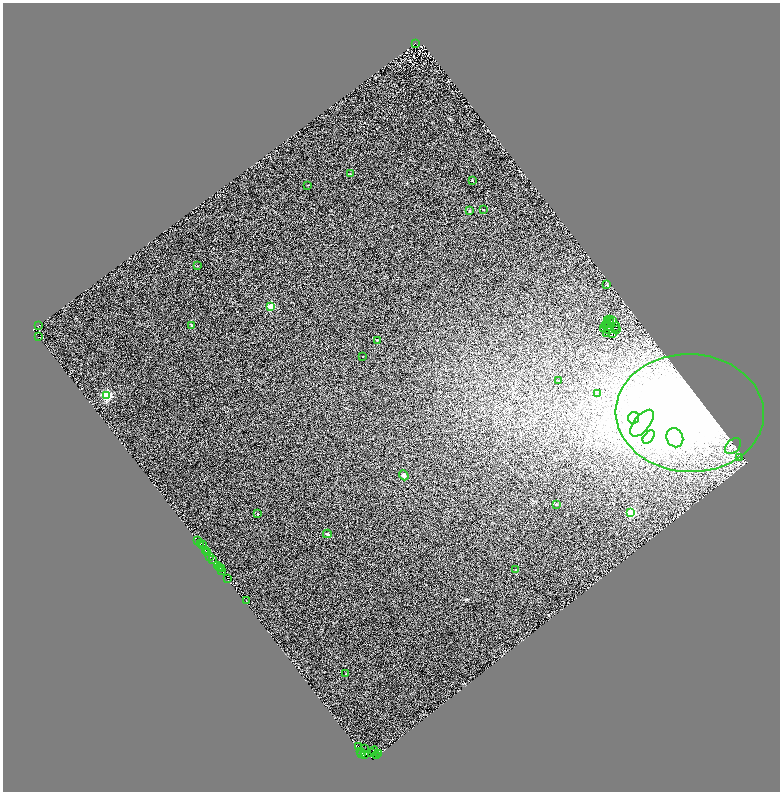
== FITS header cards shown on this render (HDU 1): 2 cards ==
NAXIS1  =                 1555
NAXIS2  =                 1579

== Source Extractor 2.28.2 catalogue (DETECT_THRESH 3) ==
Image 1555 x 1579 px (HDU 1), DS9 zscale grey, zoomed out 1/2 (1 PNG px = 2 x 2 image px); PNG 782 x 794 px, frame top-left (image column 2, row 1578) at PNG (3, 3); each listed source drawn as its Kron ellipse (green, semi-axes under 4 px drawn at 4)
Background 1.61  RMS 1.7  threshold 5.07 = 3 sigma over >= 5 px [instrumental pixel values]
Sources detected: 107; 42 cannot appear on this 1/2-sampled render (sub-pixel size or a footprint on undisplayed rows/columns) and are neither listed nor drawn; the other 65 listed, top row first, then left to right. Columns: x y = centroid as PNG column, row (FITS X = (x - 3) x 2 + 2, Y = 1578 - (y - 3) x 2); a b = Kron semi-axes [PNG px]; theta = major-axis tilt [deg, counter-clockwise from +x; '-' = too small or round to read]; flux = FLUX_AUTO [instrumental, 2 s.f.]
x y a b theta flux
416 43 2 1 - 330
350 174 2 2 - 170
472 180 2 2 - 700
308 185 2 1 - 89
484 210 2 2 - 110
470 211 3 2 - 210
197 266 2 2 - 230
607 285 4 3 - 330
271 306 2 2 - 8900
610 320 2 1 - 160
608 321 2 1 - 80
613 321 2 1 - 100
611 322 2 1 - 13
607 324 3 1 - 120
38 325 2 1 - 96
192 326 4 3 - 420
606 326 2 1 - 120
616 327 5 2 - 210
604 329 2 1 - 290
609 329 3 1 - 200
616 330 2 1 - 140
607 333 2 1 - 210
613 333 4 2 - 170
39 337 2 1 - 68
377 340 2 2 - 350
363 356 2 1 - 110
559 381 2 2 - 130
597 394 2 2 - 140
107 396 3 3 - 36000
690 413 74 59 -3 200000
634 418 6 5 - 1600
642 423 16 8 52 5200
649 437 7 4 50 1300
675 438 10 8 -69 4300
733 446 9 6 45 1800
739 457 3 2 - 250
404 475 5 3 - 630
556 505 4 2 - 250
630 513 3 3 - 22000
257 514 2 2 - 470
327 534 4 3 - 640
198 541 2 1 - 1600
201 544 3 1 - 390
202 545 2 1 - 860
206 551 2 1 - 4100
207 552 2 2 - 5000
209 556 2 1 - 440
212 560 2 1 - 740
217 565 3 1 - 1100
220 567 2 2 - 1500
221 568 3 2 - 1000
516 570 2 2 - 200
221 571 2 1 - 1600
227 578 2 1 - 870
246 600 2 1 - 170
345 674 3 2 - 210
358 746 2 1 - 120
364 749 2 1 - 120
374 751 4 2 - 1600
360 752 2 1 - 2700
372 752 2 2 - 4300
362 753 3 2 - 2200
378 754 4 2 - 1600
364 755 2 1 - 2300
376 756 2 1 - 6900
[42 sub-pixel or undisplayed-footprint detections neither listed nor drawn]